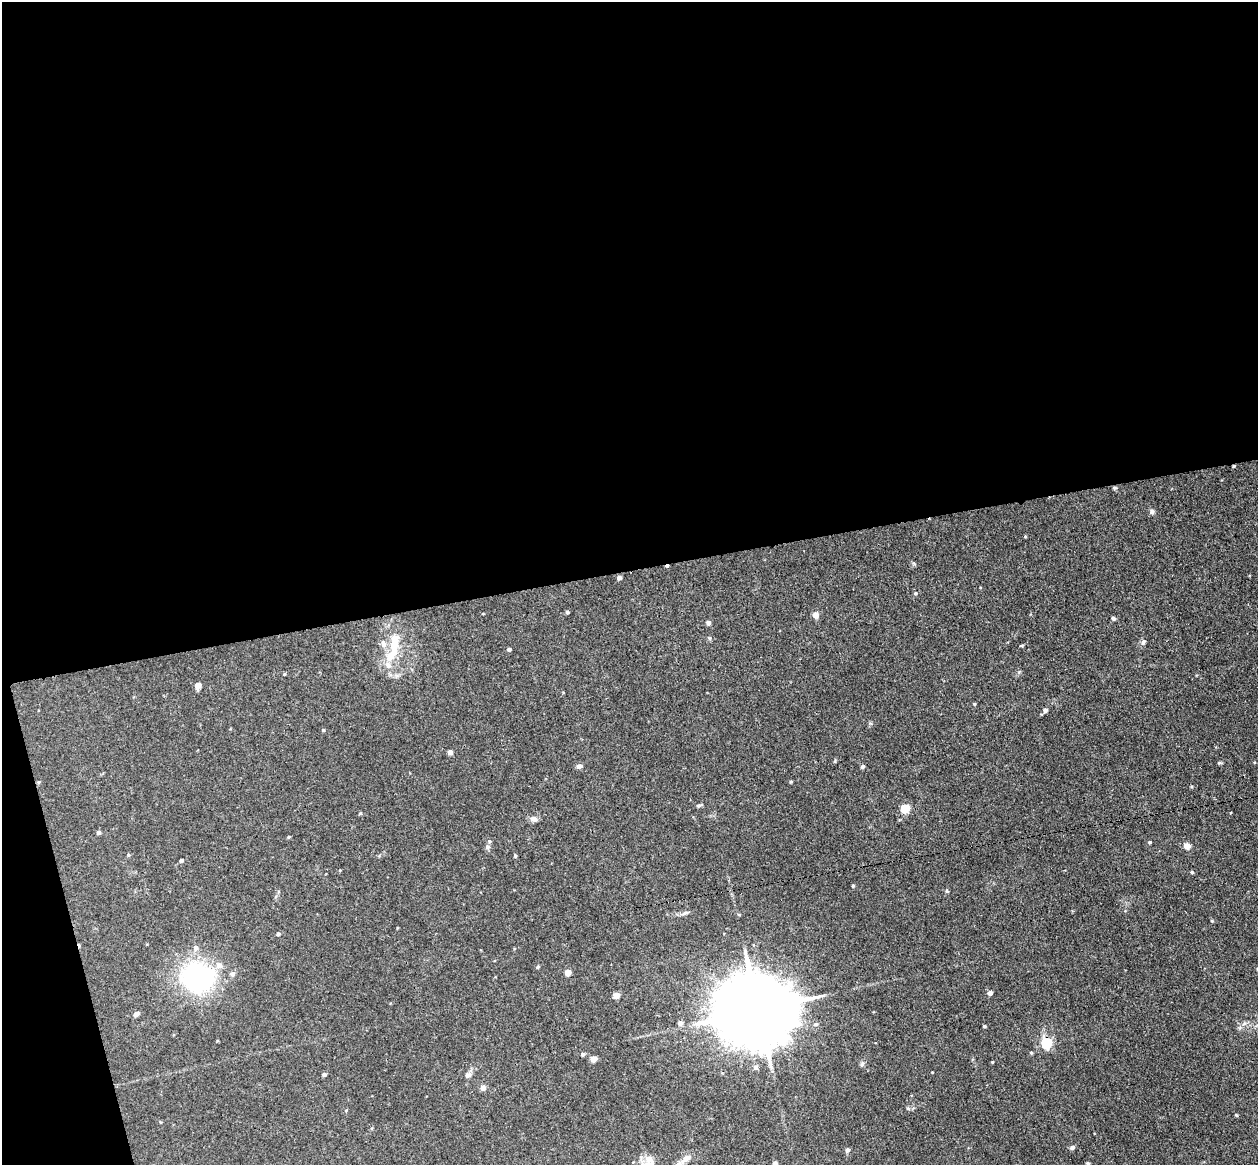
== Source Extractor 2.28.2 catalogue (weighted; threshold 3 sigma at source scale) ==
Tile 1 of 4 x 4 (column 1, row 1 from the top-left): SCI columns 58-1313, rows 3643-4805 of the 5135 x 5078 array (HDU 1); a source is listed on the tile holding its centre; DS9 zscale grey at full resolution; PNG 1260 x 1167 px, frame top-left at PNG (2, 2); no overlay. Shown black and unused: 51% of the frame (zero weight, under 3 of 4 exposures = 6% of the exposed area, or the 3 px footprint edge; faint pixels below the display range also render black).
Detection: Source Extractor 2.28.2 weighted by HDU 2 'WHT'; one run over the whole footprint, this tile lists its part. Background 0.0396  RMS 0.0045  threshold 0.0201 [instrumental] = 3 sigma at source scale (4.5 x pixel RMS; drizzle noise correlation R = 1.50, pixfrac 1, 0.05/0.05 arcsec/px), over >= 5 px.
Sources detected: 79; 2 cosmic-ray / hot-pixel residue — not listed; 4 inside a brighter listed object's ellipse — not listed separately; the other 73 listed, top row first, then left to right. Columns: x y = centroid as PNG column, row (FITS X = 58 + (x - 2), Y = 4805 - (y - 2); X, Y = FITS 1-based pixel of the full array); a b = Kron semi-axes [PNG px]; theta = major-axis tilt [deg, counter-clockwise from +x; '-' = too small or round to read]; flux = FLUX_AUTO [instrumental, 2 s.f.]
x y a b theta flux
1234 466 4 4 - 0.4
1115 488 6 4 -18 0.57
1152 512 7 6 - 1.1
1025 536 4 3 - 0.41
619 578 5 4 - 1.5
915 593 5 5 - 0.76
567 612 4 4 - 0.78
816 615 6 6 - 3
1113 618 5 4 - 1
708 623 4 4 - 1.7
1143 642 8 5 40 1.1
394 646 31 13 85 12
1021 646 5 3 - 0.41
509 649 4 4 - 0.93
284 674 5 3 - 0.39
198 685 5 4 - 5.1
974 704 4 3 - 0.49
1045 710 5 5 - 1.3
323 730 4 4 - 0.5
450 752 4 4 - 1.9
1219 763 6 4 1 0.54
579 766 6 5 - 1.4
862 766 5 5 - 0.73
791 781 5 3 - 0.45
698 805 8 4 9 0.7
905 808 5 5 - 16
360 813 5 3 - 0.43
533 819 9 7 -6 1.8
99 832 4 4 - 1
289 837 4 4 - 0.47
489 841 6 3 -72 0.54
1150 842 4 3 - 0.53
1187 846 6 5 - 3.9
488 847 7 6 - 1
128 855 5 4 - 0.53
515 855 5 3 - 0.58
181 861 5 4 - 0.93
1192 872 4 4 - 0.59
853 886 4 4 - 0.57
947 891 5 4 - 0.52
685 913 12 4 22 1.2
739 914 5 3 - 0.41
1212 921 4 4 - 0.4
278 934 5 4 - 0.74
196 948 7 6 - 1.8
538 967 5 4 - 0.63
568 972 5 4 - 4
233 974 7 6 - 1.3
197 977 29 26 -15 70
990 993 4 4 - 2.3
616 995 5 5 - 3.9
758 1010 22 18 3 6100
136 1014 7 5 30 1.5
680 1023 5 5 - 2.1
984 1026 4 3 - 0.55
1046 1043 5 5 - 39
1031 1053 4 3 - 0.51
583 1054 5 5 - 0.86
594 1059 5 4 - 4.4
992 1062 4 3 - 0.34
862 1064 8 5 73 1
756 1067 6 5 - 1.5
324 1075 5 5 - 0.73
468 1075 8 8 - 1.5
483 1088 6 6 - 2
908 1108 5 4 - 0.62
1236 1115 4 3 - 0.45
1072 1147 5 4 - 1.3
847 1150 6 5 - 1.2
686 1159 19 7 39 3.3
649 1162 18 11 68 3.8
775 1163 4 4 - 1.5
1088 1163 4 4 - 0.83
Overlapping masked pixels (flux is a lower limit): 2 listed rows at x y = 1234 466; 1046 1043
Isophote crosses this tile's border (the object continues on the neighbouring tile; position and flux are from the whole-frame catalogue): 3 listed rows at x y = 649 1162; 775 1163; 1088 1163